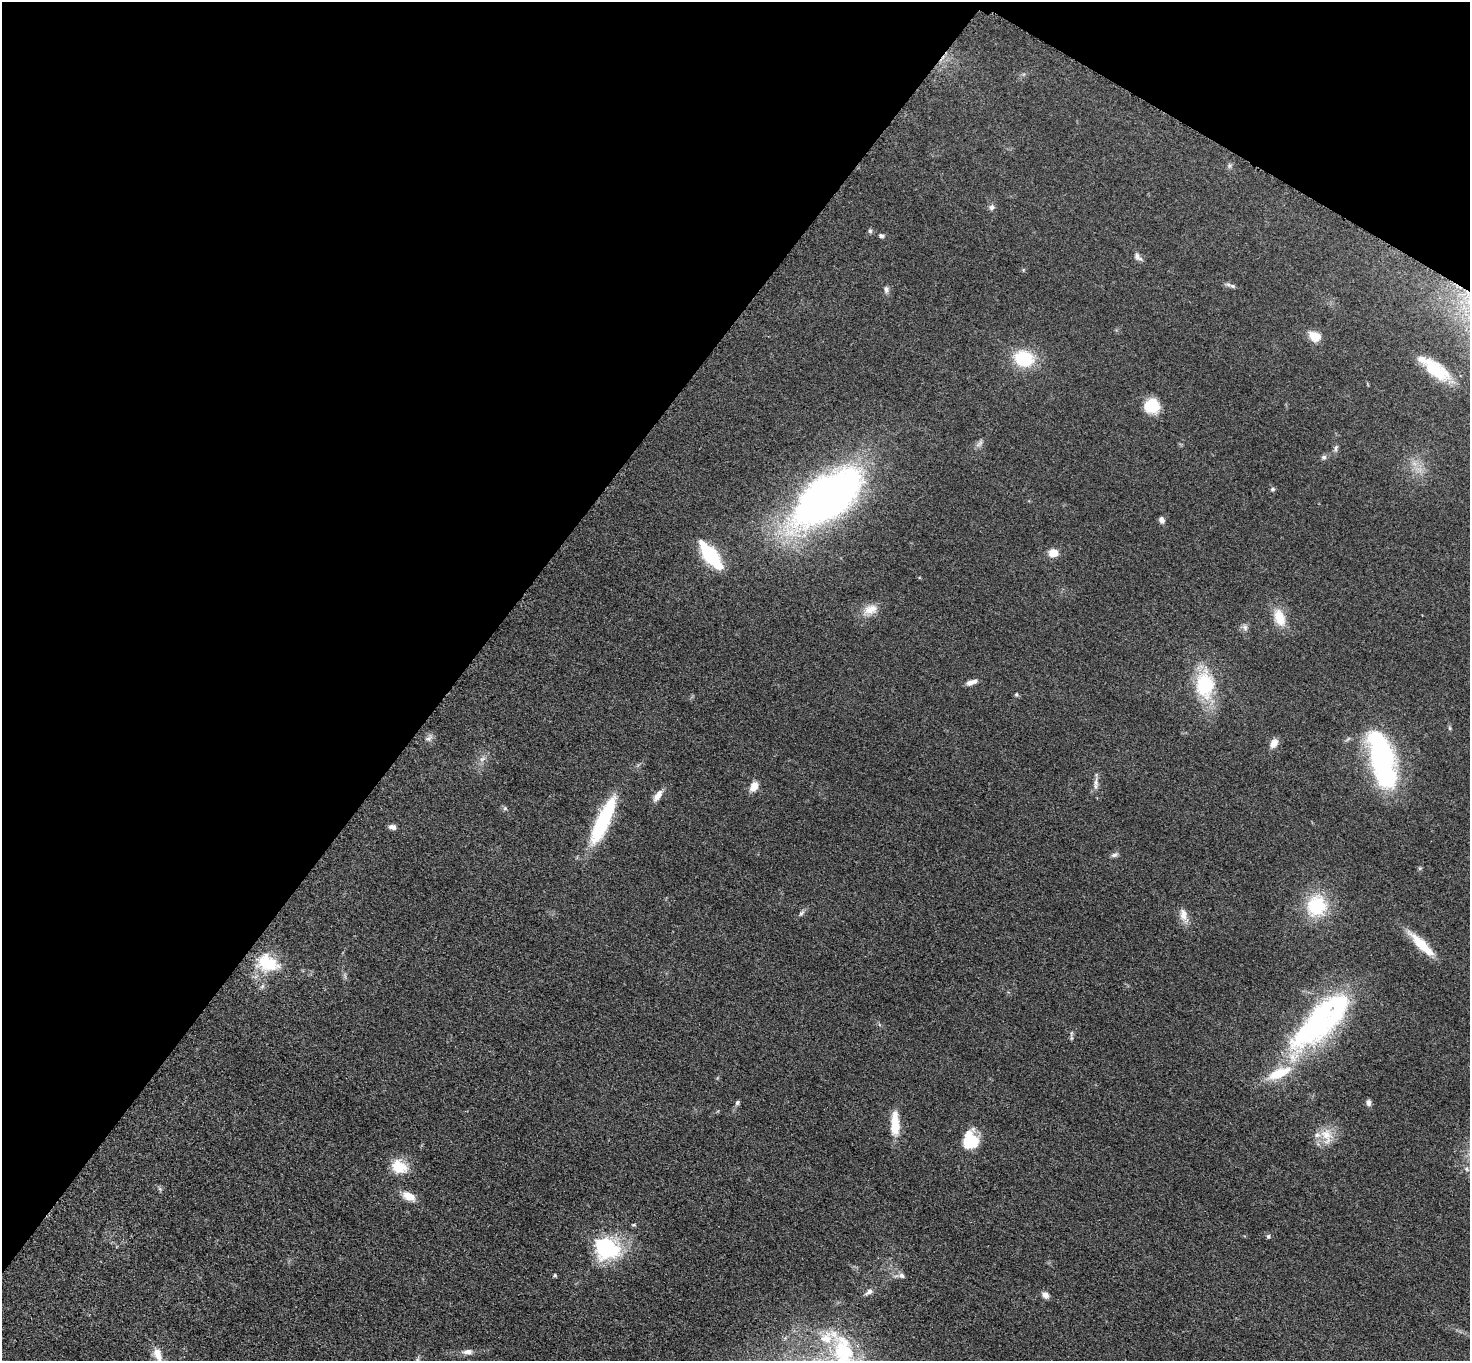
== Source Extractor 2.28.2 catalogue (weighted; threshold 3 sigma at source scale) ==
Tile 2 of 4 x 4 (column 2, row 1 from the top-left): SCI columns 1481-2948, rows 4237-5595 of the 5892 x 5896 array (HDU 1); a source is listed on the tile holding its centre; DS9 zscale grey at full resolution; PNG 1472 x 1363 px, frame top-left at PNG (2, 2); no overlay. Shown black and unused: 35% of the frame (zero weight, under 3 of 5 exposures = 1% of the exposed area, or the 3 px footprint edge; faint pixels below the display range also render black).
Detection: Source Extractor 2.28.2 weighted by HDU 2 'WHT'; one run over the whole footprint, this tile lists its part. Background 0.0484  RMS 0.0054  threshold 0.0241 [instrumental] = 3 sigma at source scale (4.5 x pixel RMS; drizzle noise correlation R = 1.50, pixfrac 1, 0.05/0.05 arcsec/px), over >= 5 px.
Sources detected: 68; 1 inside a brighter object's white glare — not listed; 4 inside a brighter listed object's ellipse — not listed separately; the other 63 listed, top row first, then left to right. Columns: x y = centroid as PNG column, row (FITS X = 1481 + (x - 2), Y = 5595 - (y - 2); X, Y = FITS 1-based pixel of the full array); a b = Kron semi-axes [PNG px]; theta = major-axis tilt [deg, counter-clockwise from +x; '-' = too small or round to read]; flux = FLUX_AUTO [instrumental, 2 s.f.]
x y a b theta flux
1230 166 8 5 87 1.2
992 207 8 7 - 1.7
870 231 6 6 - 0.99
882 236 7 5 -7 1.3
1138 257 13 7 -47 2.3
1232 286 9 5 -24 1.4
886 290 10 6 -85 1.8
1314 336 13 9 -26 8.4
1024 358 21 16 -15 26
1436 370 37 17 -37 22
1152 406 18 17 - 13
979 443 14 5 49 1.9
1336 448 10 5 73 1.4
1324 457 7 7 - 1.4
1414 463 7 4 -19 1.8
1273 489 6 5 - 1
826 498 69 33 38 340
1162 520 7 6 - 2.2
1053 553 10 8 10 6.3
711 556 30 11 -52 37
870 610 21 12 22 7.3
1279 618 23 14 -71 11
1245 627 8 7 - 1.8
972 682 14 5 19 3.2
1204 685 33 21 -88 33
1016 694 5 4 - 0.7
1450 728 6 5 - 0.79
429 738 11 7 43 2.1
1274 743 11 7 58 4.4
1382 758 51 23 -77 110
482 759 10 5 35 1.9
1096 782 14 7 -87 2.8
754 786 12 8 60 5.1
658 796 17 7 54 4.1
505 808 6 5 - 0.94
603 821 55 13 65 47
392 827 8 5 -7 2.3
1114 855 10 6 28 1.5
1316 906 26 23 73 29
801 913 9 5 51 1.3
1183 914 18 9 -78 4.7
1421 944 36 9 -45 15
267 963 25 18 -21 23
1317 1021 94 30 53 110
1071 1034 11 4 81 1.2
737 1103 6 5 - 1.1
1368 1103 8 6 -79 1.9
895 1124 30 10 -89 12
1326 1136 26 14 -78 10
971 1140 20 16 89 17
399 1167 22 16 -31 12
409 1196 18 10 -28 6.4
634 1225 5 4 - 0.81
1268 1236 5 5 - 1.1
605 1247 10 8 -24 190
555 1275 5 4 - 0.7
901 1275 7 7 - 1.9
869 1291 10 6 45 2.4
1045 1295 8 6 -48 2.9
467 1352 13 7 1 2.9
843 1352 59 30 -81 60
158 1354 21 11 -69 7.2
417 1360 8 4 46 1.1
Isophote crosses this tile's border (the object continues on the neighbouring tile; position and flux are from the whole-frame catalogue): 3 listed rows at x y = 843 1352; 158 1354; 417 1360